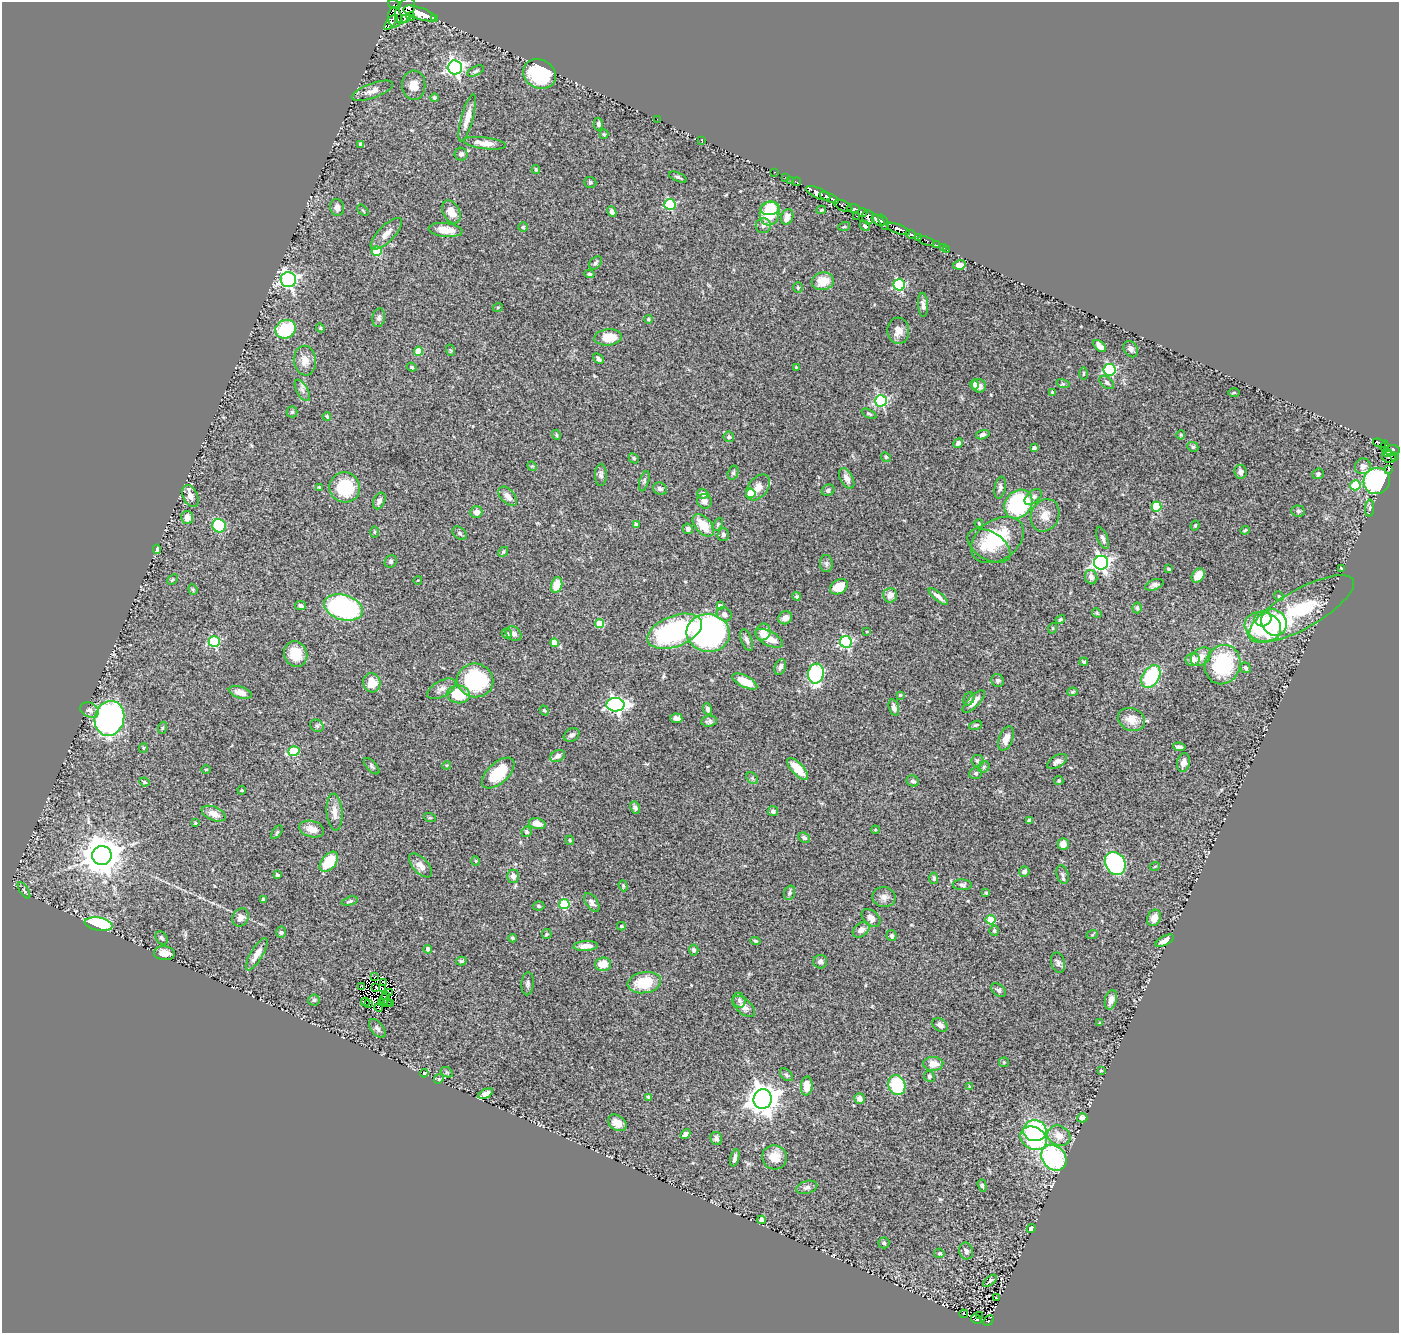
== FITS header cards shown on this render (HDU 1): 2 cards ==
NAXIS1  =                 1397
NAXIS2  =                 1331

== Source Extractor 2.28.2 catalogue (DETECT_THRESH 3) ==
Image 1397 x 1331 px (HDU 1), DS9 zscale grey, 1 PNG px = 1 image px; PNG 1401 x 1335 px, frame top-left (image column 1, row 1331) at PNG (2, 2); each listed source drawn as its Kron ellipse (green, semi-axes under 4 px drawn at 4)
Background 0.75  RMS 0.04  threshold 0.119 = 3 sigma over >= 5 px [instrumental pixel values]
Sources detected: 389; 11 with non-positive FLUX_AUTO (blend fragments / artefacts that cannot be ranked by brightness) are neither listed nor drawn; the other 378 listed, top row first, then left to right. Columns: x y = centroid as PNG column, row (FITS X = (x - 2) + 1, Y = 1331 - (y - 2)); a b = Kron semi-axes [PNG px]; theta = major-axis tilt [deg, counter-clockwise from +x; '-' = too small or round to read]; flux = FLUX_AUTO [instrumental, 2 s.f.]
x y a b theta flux
394 5 7 2 -20 49
405 11 14 8 62 1600
420 13 17 6 -19 2400
395 17 10 6 -89 580
411 17 4 3 - 240
434 18 3 3 - 120
405 19 4 3 - 110
391 22 9 4 50 470
455 67 7 7 - 790
476 71 9 4 25 5.8
539 74 17 14 -27 160
414 85 14 11 88 29
372 91 22 7 20 20
434 98 4 4 - 3.7
467 118 24 6 75 27
657 119 2 2 - 6.1
598 124 6 4 89 7.1
604 134 5 4 - 3.5
702 140 4 2 - 1.7
485 143 21 6 -7 24
361 144 4 4 - 9.4
461 154 6 6 - 8
536 170 4 3 - 3.5
775 172 3 2 - 14
678 177 9 4 -23 5.3
786 177 3 2 - 9.8
791 180 2 2 - 11
797 182 4 2 - 19
590 183 6 5 - 4.4
818 193 13 5 -24 940
829 198 10 4 -25 730
670 204 5 5 - 210
843 206 10 5 -24 250
337 207 8 7 - 16
770 208 9 6 5 44
853 208 6 4 -9 310
363 210 7 2 -45 2.6
821 210 5 3 - 3.2
451 212 12 8 -62 30
612 212 5 4 - 11
862 212 5 4 - 180
770 213 12 10 82 100
857 216 4 3 - 56
787 217 8 6 69 17
868 217 7 6 - 460
878 220 7 4 -36 660
884 222 8 4 -64 620
763 226 7 7 - 9.6
865 226 5 4 - 3.6
523 227 5 5 - 3.4
844 227 6 3 18 3.1
898 229 12 4 -21 650
446 230 17 7 -6 33
386 234 21 8 45 23
910 234 5 3 - 160
918 238 4 3 - 48
927 241 8 4 -17 73
936 245 3 2 - 15
944 248 2 2 - 1.8
947 250 2 2 - 3.1
376 251 5 5 - 130
595 263 7 5 49 6
959 265 6 4 10 15
589 274 5 4 - 4.5
288 280 8 7 - 840
823 281 11 9 9 42
899 285 5 5 - 270
798 288 5 5 - 3.5
923 305 12 5 -85 11
498 307 5 3 - 2.5
379 318 9 6 80 8.5
648 319 4 4 - 4.8
320 328 4 4 - 3.1
285 329 10 9 - 130
898 331 13 11 -85 25
608 337 14 8 6 51
1100 346 7 4 -40 20
1131 349 9 6 -57 8.7
450 350 6 3 -70 3.1
418 351 4 4 - 58
598 359 6 4 -44 6.9
305 361 15 11 -82 27
412 367 5 4 - 3.1
796 367 2 2 - 1.8
1110 370 6 6 - 340
1083 374 6 3 89 2.7
1107 382 8 5 -38 6.1
975 384 5 4 - 9.7
1063 384 7 4 -18 3.4
979 386 7 6 - 17
302 390 12 5 -61 9.9
1052 392 3 3 - 2.4
1234 392 6 4 1 2.6
881 401 6 5 - 360
292 412 5 5 - 4.6
869 414 8 4 -25 4.4
327 416 4 3 - 3.2
556 435 5 4 - 4
983 435 7 4 15 7.6
1181 435 4 4 - 2.9
729 437 5 5 - 6.7
958 443 5 4 - 8.7
1380 443 7 3 -19 130
1385 446 6 4 76 170
1193 447 6 4 -26 4
1034 448 4 3 - 8.2
1392 450 7 5 4 330
1387 453 4 3 - 110
886 457 5 4 - 3.6
1389 457 7 6 - 76
1395 457 3 2 - 12
634 458 5 4 - 4
532 466 5 4 - 2.9
1363 466 8 8 - 15
1389 469 3 3 - 10
1240 472 7 6 - 10
733 473 7 5 74 4.8
1318 474 6 5 - 5.4
601 475 11 6 89 8
847 478 11 6 -61 15
644 481 10 4 74 5.5
1377 481 13 13 - 340
1355 485 5 5 - 120
319 487 4 4 - 2.8
345 487 15 15 - 110
758 487 15 9 50 28
1000 488 11 5 79 9.9
660 489 7 6 - 8.2
828 490 6 5 - 6.4
751 493 5 4 - 94
703 494 6 5 - 9.2
190 496 11 7 -64 20
508 496 11 6 -49 15
1033 497 10 6 41 8.7
379 501 9 5 65 9.5
704 501 7 7 - 12
1018 504 15 13 46 300
1156 507 5 5 - 100
1370 508 8 4 84 5.8
1298 511 7 5 -2 5
476 512 6 5 - 18
1045 515 17 14 66 30
187 518 6 6 - 25
979 523 4 3 - 3.2
718 524 7 4 60 4
636 525 4 4 - 14
703 525 13 7 -48 51
1195 525 5 3 - 3.3
219 526 7 6 - 120
688 529 5 5 - 9
1245 530 5 3 - 3.3
374 532 5 3 - 2.9
459 533 8 5 -40 6.1
723 535 6 5 - 6.5
1102 538 12 5 -70 8.9
997 540 29 20 35 150
989 546 24 14 -31 60
157 549 5 4 - 8.4
503 552 5 4 - 3.5
391 561 6 6 - 5.3
1101 563 7 7 - 780
826 564 8 6 -88 6.6
1341 568 3 2 - 2
1169 569 4 3 - 4.1
1198 576 8 5 52 35
1091 577 7 6 - 14
172 579 6 3 44 2.9
418 580 4 2 - 1.9
557 585 8 5 75 50
1154 585 9 5 21 8.9
839 587 9 7 31 40
193 589 5 4 - 3.4
890 595 7 7 - 19
797 596 4 4 - 3.4
1279 596 5 4 - 3
938 597 12 4 -40 13
300 605 5 4 - 6.5
720 606 4 4 - 16
343 607 20 12 -16 450
1137 608 5 4 - 4.3
1301 609 59 19 29 210
1097 613 5 4 - 3.1
724 614 8 6 -38 8.8
785 618 7 6 - 17
1060 619 5 3 - 3.9
1263 619 8 7 - 29
1274 622 14 12 -54 160
599 624 4 4 - 79
1263 627 18 14 -16 220
1053 628 5 3 - 2.4
675 631 28 15 21 400
867 631 3 2 - 1.8
763 632 8 7 - 25
708 633 21 19 -6 700
507 634 5 5 - 5.7
514 634 8 6 -35 11
769 638 15 7 -28 37
747 640 11 5 -70 9.1
214 641 5 5 - 210
846 642 6 5 - 320
554 643 4 4 - 36
296 654 13 11 -65 62
1201 657 11 8 38 21
1193 659 7 6 - 24
1084 662 4 3 - 3.8
1223 665 20 17 68 220
780 667 8 5 66 11
1245 668 5 4 - 5.3
816 674 10 7 81 390
1151 677 12 8 59 170
475 680 18 17 - 240
998 680 6 6 - 6.2
745 681 13 5 -27 52
372 683 9 8 - 43
442 689 16 8 28 15
240 692 12 6 -17 22
1072 692 5 4 - 3.3
458 694 11 9 -9 81
900 695 3 3 - 2.9
969 699 7 5 62 5.3
974 701 15 6 46 22
615 705 9 7 -2 700
894 708 8 5 -74 12
708 709 6 4 -72 7
90 710 10 7 -23 13
544 710 5 4 - 3.8
109 718 18 14 73 690
676 718 6 4 -5 12
1131 719 14 11 -24 29
709 721 8 5 6 7.6
975 725 6 4 18 3.6
317 726 7 5 -38 5.4
162 728 6 4 71 3
572 735 8 6 30 8
1006 738 13 7 69 20
1179 747 6 3 -7 6.4
143 748 5 4 - 3.1
294 751 5 5 - 150
558 756 7 5 26 13
977 761 6 6 - 6.5
1057 762 11 6 32 13
1184 763 9 6 77 15
447 765 4 3 - 2.4
372 766 10 5 -47 6
984 767 6 5 - 4.3
206 769 5 3 - 2.1
798 769 14 6 -47 47
498 773 20 10 42 85
976 773 6 5 - 4.8
752 778 6 5 - 4.3
913 781 6 5 - 6.2
1059 781 4 4 - 4.1
144 782 5 3 - 3
242 790 4 4 - 2.5
635 808 6 4 -62 7.6
773 811 5 5 - 7.6
335 812 18 8 -86 23
214 814 12 6 -23 24
430 818 6 4 -18 3
1029 820 3 3 - 6.2
195 823 4 3 - 2.5
537 824 8 5 -13 26
312 829 13 8 -15 23
875 830 4 3 - 2.4
277 832 8 4 54 3.4
526 832 5 5 - 4.5
804 838 6 5 - 7.3
570 840 5 3 - 3.1
1063 844 6 5 - 19
102 855 9 9 - 7300
476 861 5 3 - 2.3
329 862 12 7 51 91
1115 863 12 9 -59 310
420 865 14 8 -47 22
1155 866 5 3 - 2.4
1024 872 5 5 - 8.5
277 875 3 3 - 6.6
1063 875 9 6 -73 6.3
513 876 6 6 - 14
934 878 6 4 -83 5.6
962 885 9 5 0 6.4
623 886 5 4 - 3.5
24 890 9 3 -57 4.1
789 893 7 5 71 6.2
986 893 4 4 - 3.8
884 897 11 10 - 15
263 899 4 4 - 4.6
350 901 8 4 16 5.3
592 902 10 6 -55 9.5
564 904 5 5 - 170
538 906 6 4 -4 4.5
240 917 9 7 59 14
871 918 10 7 -40 16
1154 918 8 6 64 20
991 920 5 4 - 110
99 924 14 6 -10 270
621 926 4 3 - 3.3
861 930 9 6 40 15
994 931 5 4 - 4.7
281 932 5 5 - 4.3
547 934 5 4 - 3
1092 935 6 4 19 3
892 936 5 5 - 5.8
161 938 7 5 -55 5.5
513 938 4 4 - 4.1
755 941 5 4 - 4.9
1165 941 10 4 27 19
586 946 12 5 4 18
428 949 4 4 - 14
694 950 5 4 - 5.6
164 953 10 7 -4 27
257 954 18 6 59 24
461 961 5 4 - 3.9
820 962 7 6 - 9.1
1058 963 10 7 -76 8.3
603 964 8 7 - 37
375 977 4 2 - 1.6
384 982 3 2 - 1.7
644 983 17 10 9 81
528 984 11 6 87 8.2
362 986 4 2 - 5.4
376 987 3 3 - 0.42
382 989 3 2 - 1.1
999 990 8 5 -35 6.4
390 992 4 2 - 3.5
385 996 3 2 - 2.4
384 999 6 2 -82 8.1
314 1000 5 5 - 4.9
739 1000 8 6 -70 6.9
1111 1000 10 6 76 14
365 1002 4 2 - 8.9
381 1002 4 2 - 0.075
368 1003 3 2 - 2.7
387 1003 4 2 - 1.2
391 1004 3 2 - 0.33
744 1006 14 7 -42 20
379 1008 4 2 - 1.2
1100 1023 3 3 - 3.5
940 1025 8 6 -40 11
377 1028 11 6 -53 9.3
1004 1062 5 5 - 3.2
933 1064 10 7 0 32
1101 1071 4 4 - 2.6
447 1072 6 4 -31 3.5
424 1073 4 3 - 1.7
786 1075 8 5 -45 5.7
929 1076 5 5 - 4.6
439 1079 5 4 - 3
897 1085 10 8 -70 130
807 1086 9 6 87 32
969 1086 3 2 - 1.7
486 1094 8 4 24 14
649 1097 4 3 - 7.1
763 1099 10 9 - 4000
860 1099 6 5 - 14
1082 1118 5 4 - 10
617 1123 10 7 -35 24
1035 1131 11 10 - 310
685 1134 6 4 43 9.3
1059 1136 12 9 -25 27
1034 1138 14 11 -29 190
716 1139 6 5 - 9.7
774 1157 12 12 - 39
735 1158 9 4 76 9.8
1054 1158 14 11 -46 310
982 1186 6 4 -72 4.1
807 1187 11 6 15 9.1
762 1220 4 4 - 11
1031 1229 5 4 - 13
884 1243 5 5 - 4.8
966 1251 8 7 - 9.4
939 1253 5 4 - 4.5
990 1281 8 3 40 5
997 1297 3 2 - 1.9
964 1314 4 2 - 2.4
979 1315 2 2 - 2.8
976 1319 6 4 -29 84
988 1321 6 3 45 40
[11 non-positive-flux detections neither listed nor drawn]